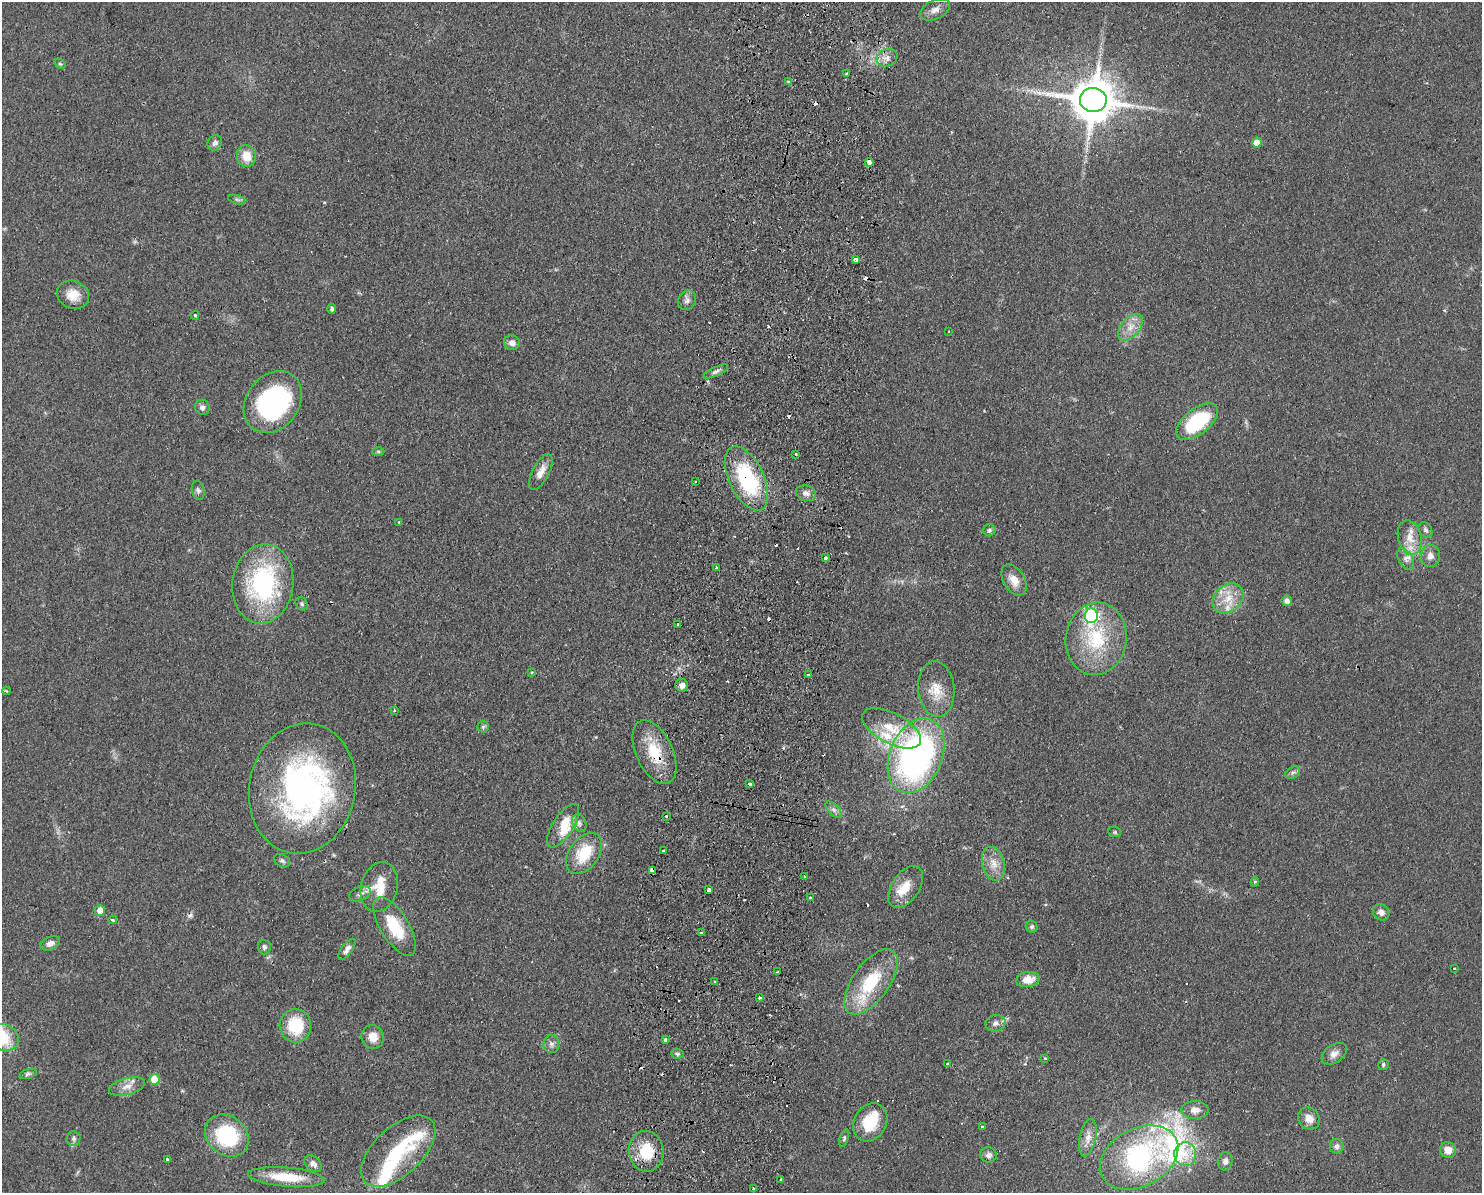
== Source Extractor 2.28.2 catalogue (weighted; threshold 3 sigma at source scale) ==
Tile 8 of 3 x 4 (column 2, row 3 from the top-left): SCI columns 1653-3132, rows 1201-2391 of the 4899 x 4783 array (HDU 1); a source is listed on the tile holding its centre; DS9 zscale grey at full resolution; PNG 1484 x 1195 px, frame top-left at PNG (2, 2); each listed source drawn as its Kron ellipse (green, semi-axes under 4 px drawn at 4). Shown black and unused: <1% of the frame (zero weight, under 2 of 3 exposures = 3% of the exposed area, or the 3 px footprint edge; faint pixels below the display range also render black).
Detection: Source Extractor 2.28.2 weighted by HDU 2 'WHT'; one run over the whole footprint, this tile lists its part. Background 0.0673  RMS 0.0058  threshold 0.0261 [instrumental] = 3 sigma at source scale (4.5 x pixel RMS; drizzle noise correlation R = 1.50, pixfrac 1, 0.05/0.05 arcsec/px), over >= 5 px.
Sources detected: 156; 2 inside a brighter object's white glare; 16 cosmic-ray / hot-pixel residue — neither listed nor drawn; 12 inside a brighter listed object's ellipse — not listed separately; the other 126 listed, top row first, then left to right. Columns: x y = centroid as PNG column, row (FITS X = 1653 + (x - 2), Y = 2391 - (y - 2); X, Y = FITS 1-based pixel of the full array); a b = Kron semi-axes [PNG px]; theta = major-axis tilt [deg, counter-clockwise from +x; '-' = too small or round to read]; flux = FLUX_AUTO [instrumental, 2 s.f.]
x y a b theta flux
935 10 16 9 25 4
887 58 11 8 24 3.5
60 64 6 4 -29 0.87
846 74 3 2 - 0.94
788 81 3 2 - 0.57
1093 100 13 12 - 2400
215 143 8 7 - 2.3
1257 143 5 5 - 8.5
246 156 11 9 -81 9.1
869 162 4 4 - 6.4
237 200 9 3 -14 1.1
856 259 4 3 - 13
73 295 16 14 -23 9.1
687 300 10 8 56 2.6
332 309 5 4 - 1.3
195 315 4 4 - 0.6
1131 327 16 9 49 6.3
948 331 3 2 - 0.76
512 343 8 7 - 2.9
716 372 13 4 25 1.9
273 402 33 26 52 98
202 407 8 7 - 2.4
1197 422 24 12 38 44
378 451 6 4 0 0.85
796 454 4 3 - 0.6
541 472 19 8 62 5.5
747 478 34 17 -64 55
696 482 3 2 - 0.65
198 490 10 6 -79 1.7
806 493 10 7 -19 3
399 522 3 2 - 0.56
989 530 6 6 - 1.2
1426 530 8 6 -57 1.7
1410 538 18 12 -76 8.7
1430 556 11 9 89 3.6
825 558 3 3 - 2.8
1406 559 12 6 -60 3
716 567 3 2 - 0.56
1014 580 17 10 -59 7.3
263 584 40 30 82 79
1228 598 17 13 41 11
1287 601 5 5 - 3.1
301 604 7 5 -55 1.2
1091 616 7 6 - 110
678 624 3 2 - 0.76
1096 639 36 30 80 41
531 673 4 3 - 0.54
808 675 3 3 - 2.8
682 685 6 6 - 2.9
936 689 28 18 -84 13
6 691 4 3 - 0.66
394 710 3 3 - 0.52
483 727 6 5 - 0.97
892 728 32 15 -28 16
654 752 34 18 -65 21
916 756 39 26 67 200
1293 773 8 5 29 1.7
749 784 3 3 - 8.5
302 788 66 53 79 180
834 810 10 5 -45 2.1
666 816 3 3 - 1.5
579 823 9 6 -63 1.9
563 826 25 10 57 12
1115 832 6 5 - 0.84
663 851 3 3 - 1.6
584 854 23 14 55 21
282 861 8 6 -28 1.5
993 864 17 11 -76 7
652 871 4 3 - 74
805 876 3 2 - 0.78
1255 882 5 4 - 0.74
379 887 25 18 75 17
906 887 23 13 56 11
709 890 4 3 - 2.4
360 894 11 7 23 2.6
810 897 2 2 - 0.73
100 910 5 5 - 5.9
1381 912 9 7 -42 2.8
112 920 4 3 - 0.8
395 926 33 14 -58 22
1032 927 6 5 - 1.2
701 933 3 3 - 1.3
50 943 10 6 23 3.2
264 947 7 6 - 1.7
347 949 12 5 54 2.8
1454 968 3 2 - 0.61
777 972 2 2 - 0.63
1028 979 12 7 7 8.2
715 982 3 2 - 0.85
871 982 38 18 54 33
759 998 3 3 - 1.5
995 1023 10 8 14 2.9
295 1026 17 16 - 24
3 1037 15 13 -23 12
373 1037 12 11 - 6.4
665 1040 3 3 - 1.9
551 1044 9 8 - 2.1
677 1054 6 5 - 1
1334 1054 14 9 35 3.7
1045 1058 2 2 - 0.47
947 1064 3 3 - 0.81
1383 1065 5 5 - 1.1
28 1074 9 4 18 1.4
154 1079 5 5 - 14
127 1086 18 8 15 5.2
1195 1110 14 9 -1 4.5
1309 1119 11 10 - 5.4
870 1122 20 16 60 18
982 1127 3 3 - 1.5
227 1136 23 19 -38 44
74 1138 7 7 - 1.6
844 1138 9 4 73 1.1
1088 1138 19 8 79 5.6
1337 1146 7 6 - 2.2
1448 1150 8 7 - 6.5
398 1151 45 24 43 38
646 1151 20 17 -85 18
1185 1154 12 11 - 8.8
989 1155 8 7 - 2.3
1139 1158 42 29 28 100
168 1159 3 3 - 1.8
1225 1161 9 7 78 2.7
313 1164 10 7 -43 2.8
286 1177 38 9 -5 20
781 1179 3 3 - 1.1
754 1189 3 3 - 3.5
Overlapping masked pixels (flux is a lower limit): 4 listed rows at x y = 1093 100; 747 478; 654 752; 652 871
Isophote crosses this tile's border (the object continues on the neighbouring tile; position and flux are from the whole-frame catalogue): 1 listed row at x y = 3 1037